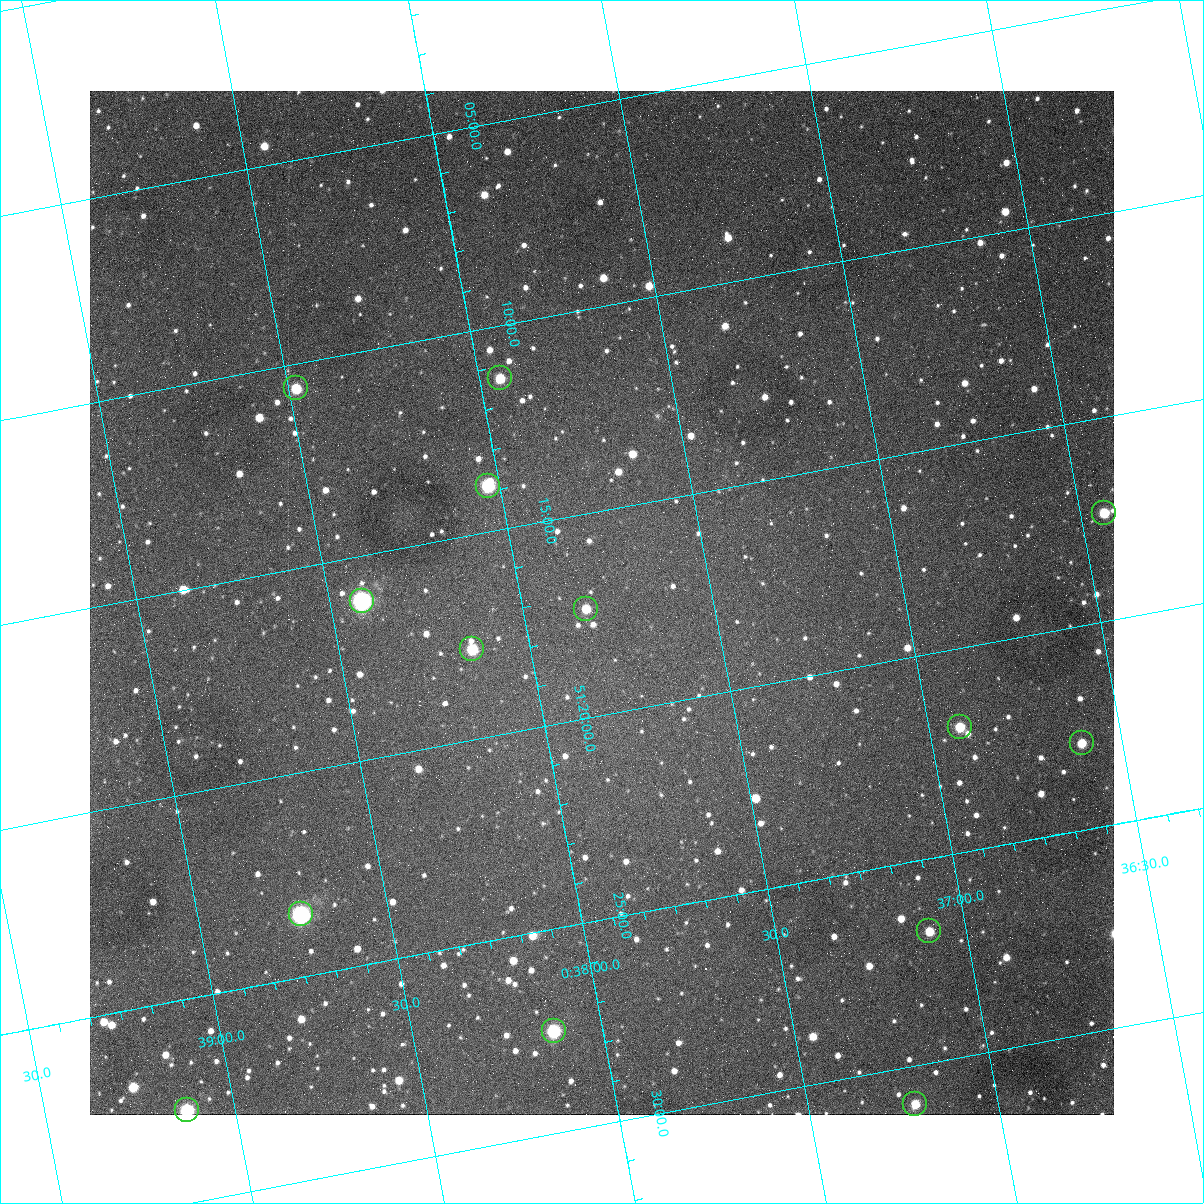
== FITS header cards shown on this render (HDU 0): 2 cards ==
NAXIS1  =                 1024
NAXIS2  =                 1024

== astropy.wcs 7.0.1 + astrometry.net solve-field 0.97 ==
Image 1024 x 1024 px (HDU 0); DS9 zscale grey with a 90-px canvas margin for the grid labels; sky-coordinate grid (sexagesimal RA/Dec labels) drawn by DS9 from the SOLVED WCS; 14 Tycho-2 reference stars matched to detected sources circled (green)
Header WCS: none
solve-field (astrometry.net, Tycho-2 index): SOLVED blind (the file carries no WCS)
Solved WCS: RA---TAN-SIP/DEC--TAN-SIP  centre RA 00:37:47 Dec +51:17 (9.45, +51.29 deg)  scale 1.49 arcsec/px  FOV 25.5' x 25.5'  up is -169 deg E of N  parity flipped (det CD > 0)
(file carries no celestial WCS; the grid is the blind solution)
Tycho-2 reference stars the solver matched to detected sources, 14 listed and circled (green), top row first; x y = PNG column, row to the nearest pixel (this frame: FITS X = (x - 90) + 1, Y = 1024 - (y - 91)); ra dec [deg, ICRS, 3 dp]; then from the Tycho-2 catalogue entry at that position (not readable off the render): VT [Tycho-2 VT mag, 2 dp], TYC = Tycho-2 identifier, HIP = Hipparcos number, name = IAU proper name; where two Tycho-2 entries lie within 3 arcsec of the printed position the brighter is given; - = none
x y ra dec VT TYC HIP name
500 378 9.486 +51.188 10.87 3261-2086-1 - -
296 388 9.620 +51.177 10.71 3261-2090-1 - -
488 486 9.507 +51.231 9.24 3261-2068-1 - -
1104 513 9.110 +51.289 10.95 3261-2033-1 - -
362 601 9.604 +51.268 7.70 3261-1879-1 3018 -
586 609 9.459 +51.289 11.04 3261-1703-1 - -
472 649 9.538 +51.296 10.24 3261-1493-1 - -
960 727 9.229 +51.365 11.03 3261-2198-1 - -
1082 743 9.152 +51.381 11.06 3261-1519-1 - -
301 914 9.683 +51.391 7.88 3261-1837-1 - -
929 931 9.274 +51.446 10.91 3261-1253-1 - -
554 1031 9.532 +51.458 9.03 3261-1423-1 - -
915 1104 9.305 +51.516 11.13 3261-2117-1 - -
187 1110 9.782 +51.462 9.45 3261-1155-1 - -